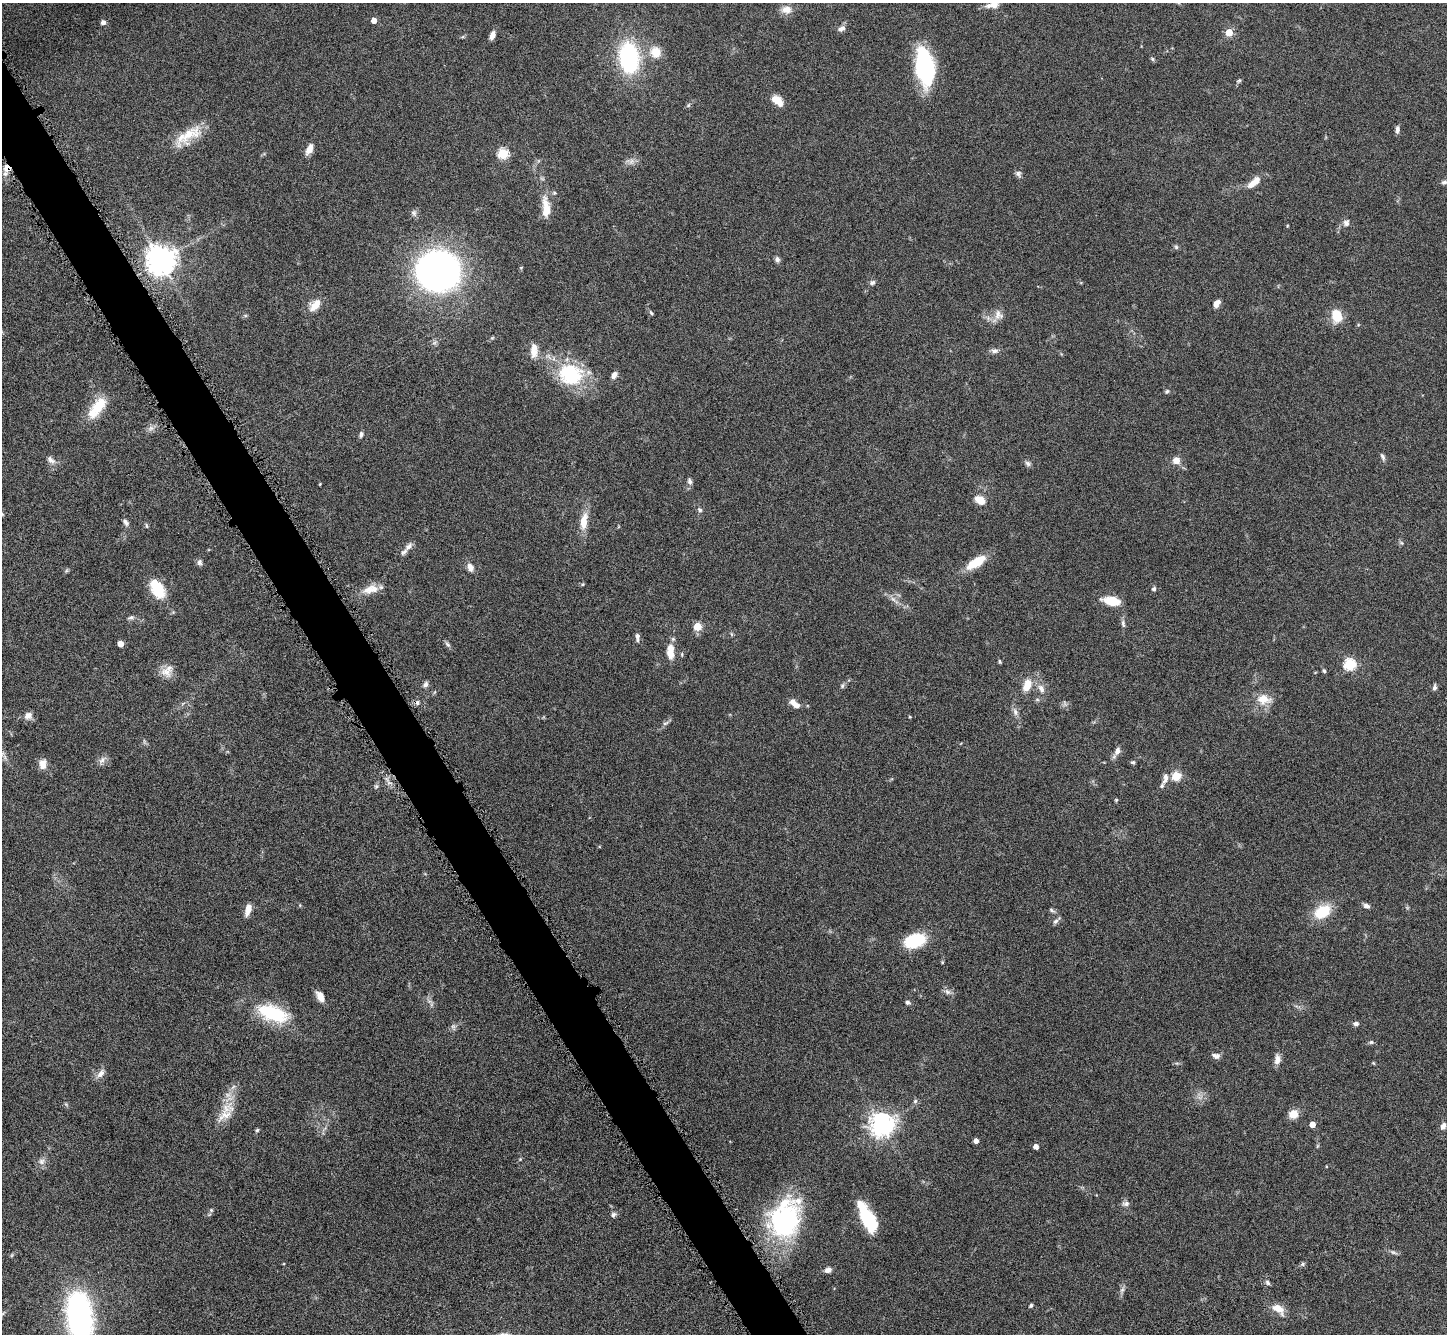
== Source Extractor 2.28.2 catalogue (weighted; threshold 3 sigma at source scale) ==
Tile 11 of 4 x 4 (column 3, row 3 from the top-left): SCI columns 2905-4349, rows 1634-2965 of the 5805 x 5795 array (HDU 1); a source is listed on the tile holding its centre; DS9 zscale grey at full resolution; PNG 1449 x 1336 px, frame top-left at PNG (2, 3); no overlay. Shown black and unused: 4% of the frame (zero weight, under 8 of 16 exposures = <1% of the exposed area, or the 3 px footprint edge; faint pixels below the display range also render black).
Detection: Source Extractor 2.28.2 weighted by HDU 2 'WHT'; one run over the whole footprint, this tile lists its part. Background 0.0645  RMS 0.003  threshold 0.0124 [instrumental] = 3 sigma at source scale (4.09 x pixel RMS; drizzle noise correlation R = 1.36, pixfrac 0.8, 0.05/0.05 arcsec/px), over >= 5 px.
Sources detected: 154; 2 too faint to see at this stretch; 1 cosmic-ray / hot-pixel residue — not listed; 9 inside a brighter listed object's ellipse — not listed separately; the other 142 listed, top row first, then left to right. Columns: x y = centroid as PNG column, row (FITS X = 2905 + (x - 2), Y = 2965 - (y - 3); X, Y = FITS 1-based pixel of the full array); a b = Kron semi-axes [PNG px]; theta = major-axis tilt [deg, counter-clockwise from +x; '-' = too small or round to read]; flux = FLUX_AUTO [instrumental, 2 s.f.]
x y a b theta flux
993 5 17 9 10 2.2
786 9 15 10 1 2.3
374 20 4 4 - 2.1
103 22 6 6 - 0.99
841 28 9 6 31 1.3
1229 32 5 5 - 5.5
492 35 10 6 68 1.6
656 52 11 11 - 4.5
629 58 24 14 -83 38
1152 59 6 5 - 0.44
925 67 36 17 -82 31
1239 80 6 4 28 0.4
777 100 14 8 -42 3.3
688 105 6 5 - 0.47
1397 129 9 5 83 0.93
188 134 36 17 36 7.7
309 149 13 7 63 2.3
503 153 5 5 - 23
7 168 8 7 - 2.5
1018 174 8 7 - 0.86
1256 181 12 8 59 1.9
1444 182 9 5 8 0.74
554 193 6 4 -20 0.45
546 208 28 9 -85 4.9
414 213 10 7 -63 0.87
1346 223 9 8 - 1.1
1176 247 6 6 - 0.51
777 259 7 6 - 0.82
161 260 8 8 - 450
521 267 5 3 - 0.23
438 271 38 34 7 110
872 282 8 6 18 0.69
1217 303 10 6 57 1.5
315 305 17 10 46 3.3
651 313 6 4 -48 0.41
998 314 15 9 82 2
1337 316 14 11 -79 5.5
492 338 6 3 18 0.33
534 350 19 8 87 2.8
995 351 10 6 -5 0.96
570 374 32 27 -18 19
614 375 9 6 56 1.3
1167 391 6 5 - 0.53
97 408 31 13 53 7.9
151 428 9 7 44 1.1
361 434 8 5 71 0.77
1383 457 11 5 -67 0.73
51 460 14 7 -42 1.4
1176 460 6 6 - 2.6
1028 463 8 6 -32 0.79
690 481 8 6 -73 0.76
980 500 9 7 -32 4.5
700 510 7 5 -46 0.6
2 514 6 5 - 0.4
584 521 21 8 81 4.4
125 522 10 6 -53 0.89
146 526 7 3 -81 0.36
1401 543 7 4 -45 0.4
408 546 12 7 43 1.4
200 562 8 6 -83 0.8
976 562 25 10 32 6.6
470 567 10 7 -71 1.7
583 584 5 4 - 0.36
157 589 23 13 -59 8.9
1154 589 5 5 - 0.57
369 590 18 11 17 3.5
893 599 8 5 -44 0.92
1112 601 15 7 -11 7.5
131 617 10 5 8 0.7
1123 624 11 5 -80 0.81
697 627 5 5 - 7.5
731 634 6 4 -71 0.35
637 637 11 5 -88 0.96
120 644 4 4 - 3.1
447 644 10 4 -45 0.68
670 648 14 10 76 2.8
1000 661 6 3 -70 0.34
1349 664 6 5 - 30
1324 671 5 4 - 0.48
166 672 18 13 -24 2.9
426 684 8 6 75 0.91
1027 685 16 10 69 3.7
842 686 7 5 89 0.55
1435 687 8 5 80 0.75
1041 688 13 7 -64 1.8
1264 699 19 12 -8 4.3
796 705 11 8 -38 1.8
1015 712 10 6 -64 1.1
28 715 11 9 26 1.6
910 717 4 3 - 0.27
665 723 9 5 26 0.68
1117 751 10 7 64 1.6
102 760 12 7 45 1.3
1133 762 6 5 - 0.48
43 764 12 8 87 2.5
1176 776 5 5 - 16
1165 778 17 7 75 1.7
376 786 7 5 69 0.53
1116 800 5 4 - 0.32
1367 906 8 5 -20 0.98
248 909 14 6 74 2.5
1052 910 9 4 -26 0.56
1322 911 20 14 31 8.2
1056 921 8 6 33 0.82
914 941 20 13 17 14
947 992 11 6 -45 1
320 996 12 7 -63 2.5
908 1002 6 5 - 0.56
273 1013 35 16 -20 17
1356 1023 7 5 -1 0.83
1371 1042 6 5 - 0.51
1216 1056 10 7 -15 1.1
1277 1059 12 7 85 1.9
1373 1063 5 4 - 0.27
101 1073 14 7 50 1.6
915 1101 7 6 - 0.61
1293 1114 8 7 - 4.1
225 1115 37 12 48 5.3
882 1124 8 7 - 250
1312 1124 4 4 - 2.9
1443 1126 8 6 68 1.2
257 1130 5 4 - 0.39
976 1141 4 4 - 1.4
1317 1146 6 4 71 0.32
1036 1147 4 4 - 1.7
520 1159 4 4 - 0.28
42 1161 9 8 - 1.3
1126 1204 10 6 6 0.94
211 1210 5 5 - 0.45
613 1215 8 6 47 0.72
784 1220 45 34 74 39
867 1220 25 13 -66 12
1393 1252 8 5 -29 0.67
12 1255 6 4 71 0.3
1303 1264 6 5 - 0.52
828 1270 8 6 19 1.3
1268 1283 7 5 -59 0.6
1122 1290 9 6 63 0.82
1031 1306 5 4 - 0.5
1278 1308 16 9 -37 3.6
3 1313 8 4 45 0.48
79 1316 47 24 -83 69
Overlapping masked pixels (flux is a lower limit): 1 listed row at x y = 7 168
Isophote crosses this tile's border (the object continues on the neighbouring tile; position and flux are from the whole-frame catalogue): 3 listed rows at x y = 993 5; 2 514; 79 1316